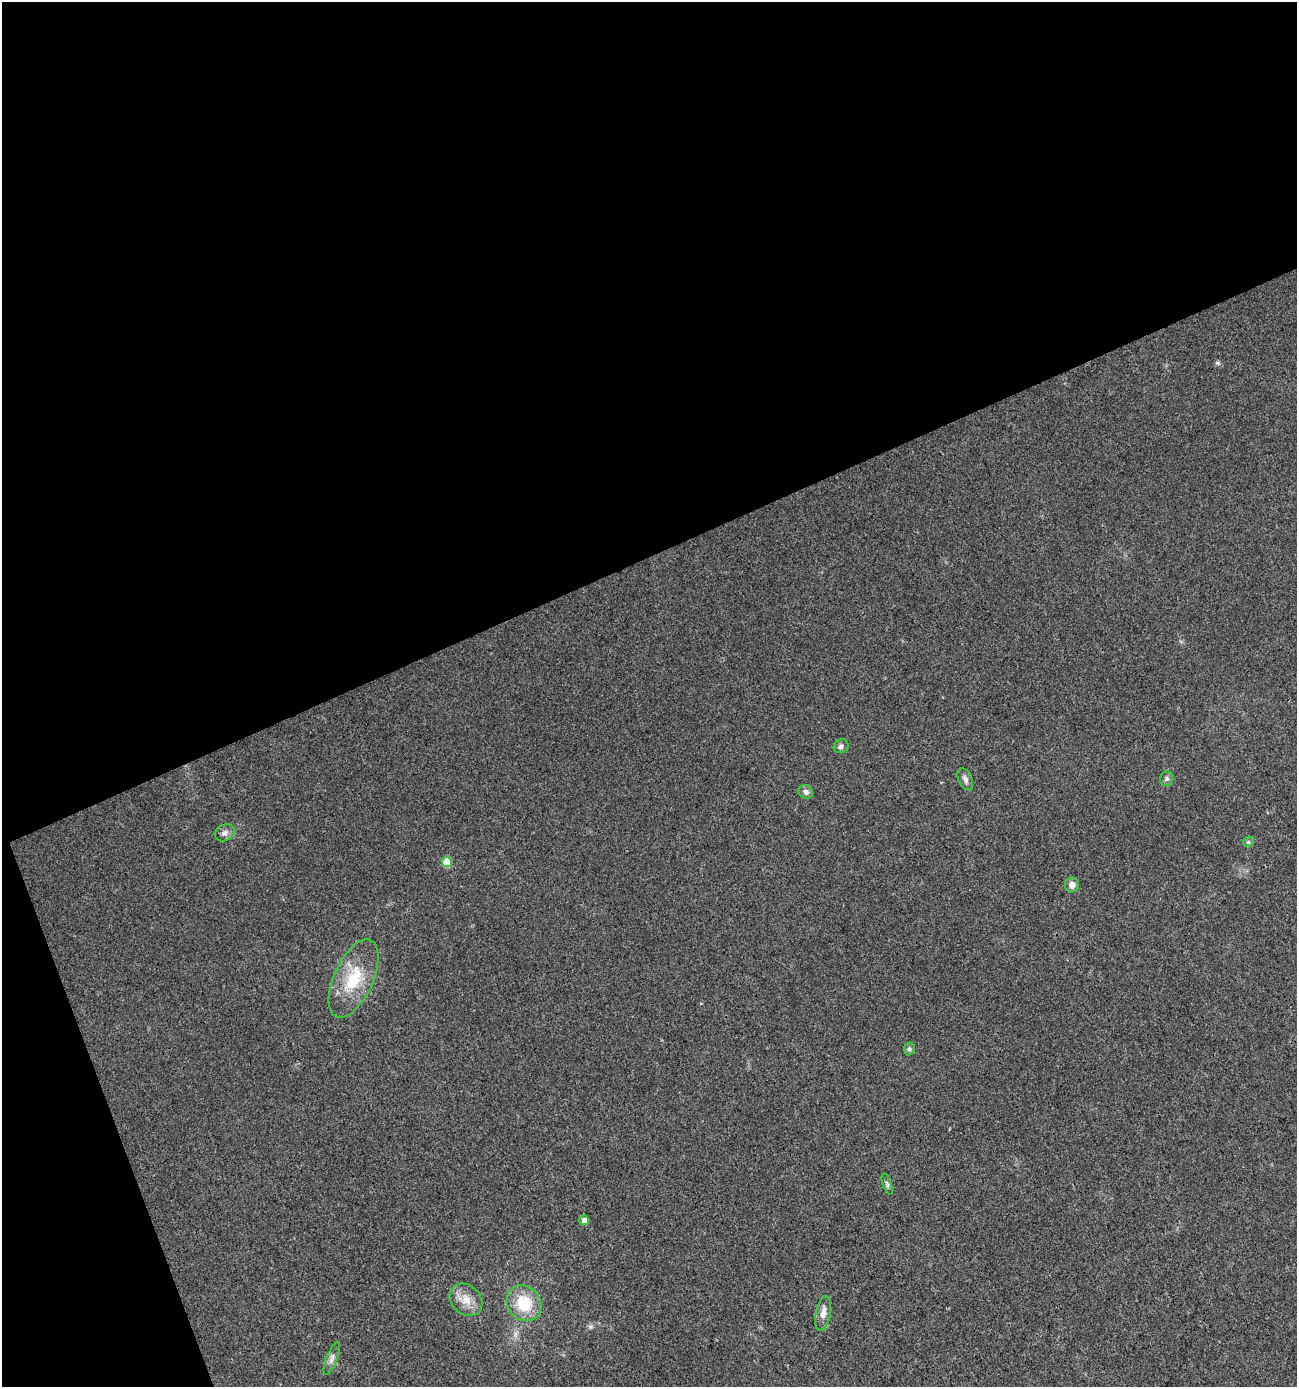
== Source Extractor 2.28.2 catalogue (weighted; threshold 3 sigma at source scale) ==
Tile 1 of 2 x 2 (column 1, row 1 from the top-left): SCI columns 50-1344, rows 1388-2772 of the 2705 x 2772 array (HDU 1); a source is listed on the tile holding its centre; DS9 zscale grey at full resolution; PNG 1299 x 1389 px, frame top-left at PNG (2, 2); each listed source drawn as its Kron ellipse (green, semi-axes under 4 px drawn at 4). Shown black and unused: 43% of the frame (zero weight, under 3 of 4 exposures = <1% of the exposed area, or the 3 px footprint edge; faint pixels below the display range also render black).
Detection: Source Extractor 2.28.2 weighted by HDU 2 'WHT'; one run over the whole footprint, this tile lists its part. Background 0.0215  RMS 0.0046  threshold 0.0205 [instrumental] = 3 sigma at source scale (4.5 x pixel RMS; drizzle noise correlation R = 1.50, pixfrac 1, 0.0396/0.0396 arcsec/px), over >= 5 px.
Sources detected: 16; all 16 listed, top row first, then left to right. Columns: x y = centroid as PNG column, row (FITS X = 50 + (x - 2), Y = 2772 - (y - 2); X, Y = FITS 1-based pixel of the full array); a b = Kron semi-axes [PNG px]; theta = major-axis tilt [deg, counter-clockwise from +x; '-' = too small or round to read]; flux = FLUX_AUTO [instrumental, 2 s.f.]
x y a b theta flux
841 746 8 6 33 1.5
965 779 12 6 -65 1.8
1167 779 7 6 - 1.1
806 792 7 6 - 1.9
225 833 10 8 26 2.1
1248 842 6 4 44 0.68
447 862 5 5 - 13
1072 885 7 7 - 2.6
354 978 42 19 65 22
909 1049 6 5 - 0.96
887 1184 11 4 -71 1
584 1220 5 5 - 2.8
466 1300 18 14 -44 6.4
524 1303 19 16 -51 17
823 1313 17 7 79 3.8
332 1358 17 5 68 2.2